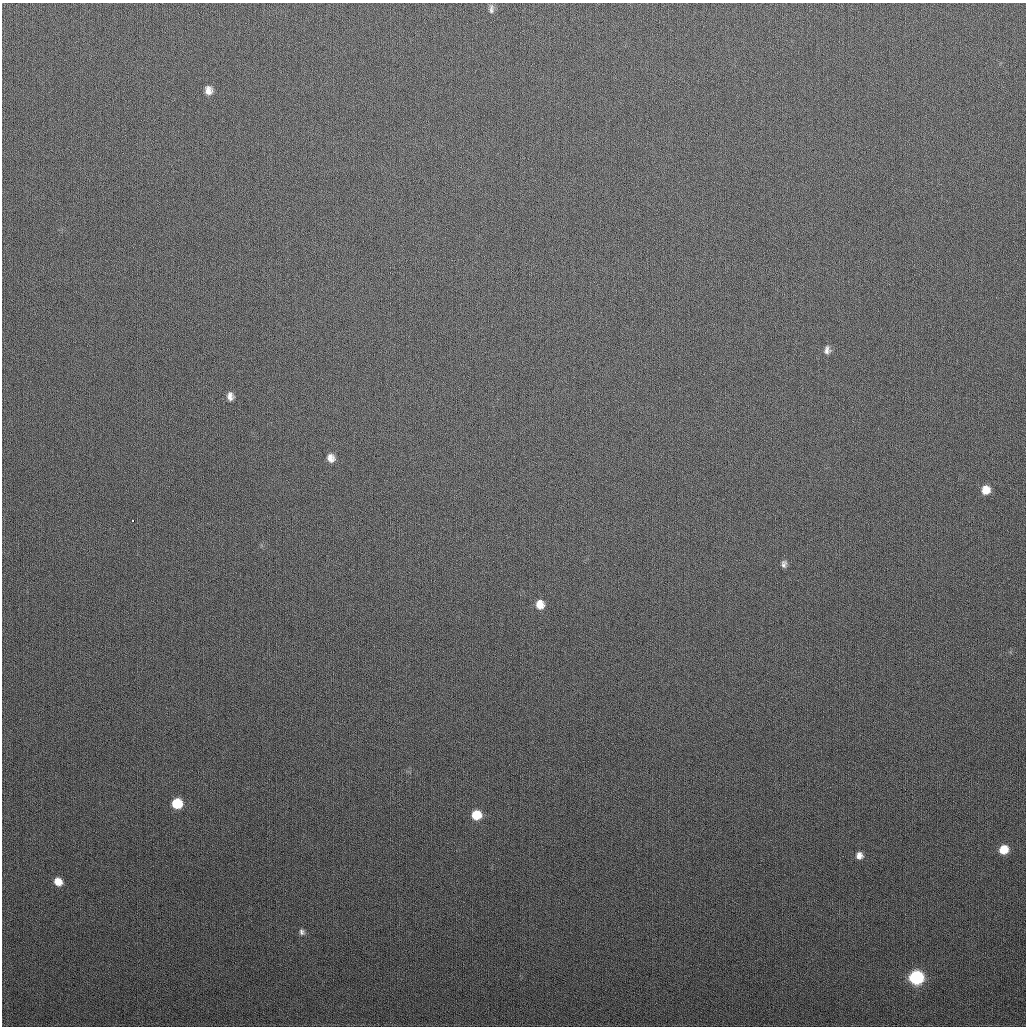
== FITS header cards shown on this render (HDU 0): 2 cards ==
NAXIS1  =                 1024
NAXIS2  =                 1024

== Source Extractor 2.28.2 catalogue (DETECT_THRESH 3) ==
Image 1024 x 1024 px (HDU 0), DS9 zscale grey, 1 PNG px = 1 image px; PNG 1028 x 1028 px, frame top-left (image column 1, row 1024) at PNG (2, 3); no overlay
Background 281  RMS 11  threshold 33.4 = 3 sigma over >= 5 px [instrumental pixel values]
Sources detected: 16; all 16 listed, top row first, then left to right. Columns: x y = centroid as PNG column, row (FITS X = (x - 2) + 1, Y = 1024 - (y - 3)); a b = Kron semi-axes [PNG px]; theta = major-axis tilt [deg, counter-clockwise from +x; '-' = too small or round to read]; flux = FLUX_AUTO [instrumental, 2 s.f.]
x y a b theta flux
491 9 12 6 89 2700
208 90 9 7 -84 5100
827 350 11 7 84 3600
230 396 9 7 -85 4100
331 458 8 7 - 5300
986 490 8 7 - 8500
133 521 3 3 - 1500
784 564 8 6 82 2500
540 604 10 9 - 8500
177 803 8 8 - 22000
476 815 9 9 - 15000
1004 850 8 7 - 14000
859 855 7 7 - 4400
58 882 8 7 - 8700
302 932 7 6 - 2400
916 977 9 8 - 110000